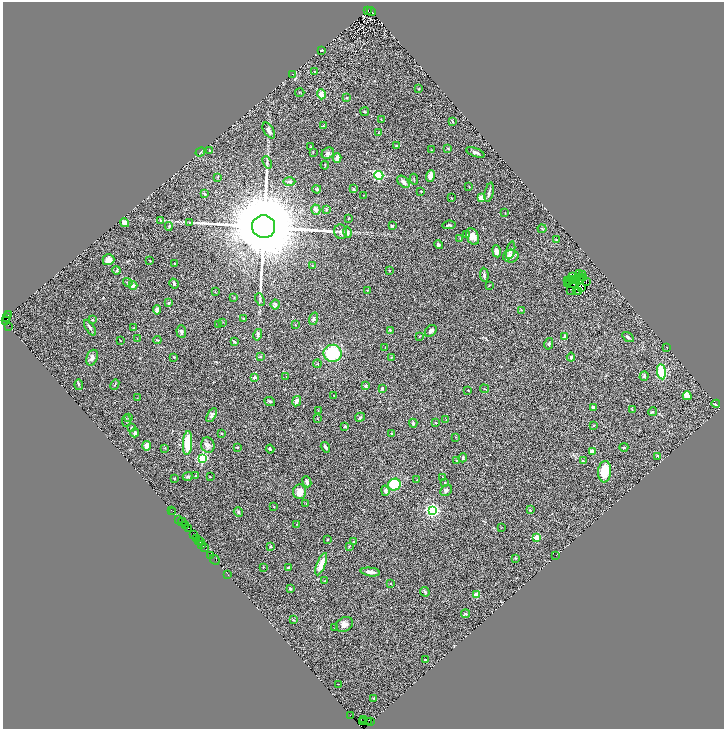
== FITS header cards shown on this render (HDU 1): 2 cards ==
NAXIS1  =                 1443
NAXIS2  =                 1454

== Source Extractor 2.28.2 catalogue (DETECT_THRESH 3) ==
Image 1443 x 1454 px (HDU 1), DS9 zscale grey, zoomed out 1/2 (1 PNG px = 2 x 2 image px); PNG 726 x 731 px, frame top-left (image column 2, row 1454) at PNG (3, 2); each listed source drawn as its Kron ellipse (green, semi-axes under 4 px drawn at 4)
Background 0.978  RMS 0.11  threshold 0.324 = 3 sigma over >= 5 px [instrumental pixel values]
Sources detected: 290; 44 cannot appear on this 1/2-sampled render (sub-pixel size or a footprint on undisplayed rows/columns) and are neither listed nor drawn; the other 246 listed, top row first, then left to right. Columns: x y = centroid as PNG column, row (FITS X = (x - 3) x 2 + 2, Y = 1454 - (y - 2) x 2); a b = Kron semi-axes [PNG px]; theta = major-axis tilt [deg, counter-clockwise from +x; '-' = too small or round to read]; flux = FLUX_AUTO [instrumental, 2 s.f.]
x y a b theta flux
368 10 3 2 - 210
371 11 5 1 - 640
322 50 3 2 - 19
314 71 3 2 - 12
292 74 2 1 - 4.9
419 89 3 2 - 15
300 92 4 2 - 11
321 94 5 4 - 160
347 98 4 3 - 22
365 112 4 2 - 16
381 120 4 2 - 9.4
452 122 4 2 - 16
324 126 3 2 - 24
269 130 9 5 -57 74
379 133 3 2 - 9.6
396 146 4 2 - 19
311 147 3 2 - 11
448 148 3 2 - 17
209 150 3 2 - 15
431 150 3 2 - 9.2
200 152 5 3 - 19
313 152 3 2 - 7.4
475 152 10 3 -21 54
328 153 6 5 - 47
337 158 5 2 - 180
267 162 6 3 -69 30
325 165 4 2 - 12
379 175 4 3 - 2000
430 176 6 4 70 150
217 177 3 2 - 10
414 179 5 2 - 16
289 182 6 4 0 38
403 182 7 4 -44 73
469 187 2 2 - 8.4
317 189 4 3 - 34
354 189 3 3 - 26
421 191 2 2 - 31
489 192 10 3 77 40
205 194 4 2 - 19
364 195 3 1 - 6.8
451 198 2 2 - 10
481 198 2 2 - 420
316 210 5 4 - 87
326 210 4 4 - 31
505 213 2 2 - 13
348 218 3 2 - 9.2
160 220 3 3 - 17
189 222 3 2 - 14
124 223 5 4 - 94
449 225 7 3 6 34
169 226 4 3 - 24
392 226 3 3 - 17
264 227 11 11 - 370000
542 229 4 2 - 12
341 232 7 6 - 63
348 232 5 3 - 31
466 234 2 2 - 16
473 236 9 6 -67 120
460 239 3 2 - 16
556 240 2 2 - 12
438 245 5 4 - 41
511 250 9 4 76 53
496 251 6 4 -79 78
511 256 8 6 2 100
108 260 6 5 - 130
150 261 2 2 - 8.3
175 263 2 2 - 16
312 266 3 2 - 17
117 270 4 3 - 27
389 270 2 2 - 7.3
580 273 3 1 - 4.5
484 275 7 2 -85 43
582 275 2 1 - 20
573 276 3 1 - 32
580 277 3 1 - 1.5
583 278 3 1 - 4
574 279 2 1 - 8.1
577 279 3 2 - 33
568 280 2 1 - 1
572 280 2 1 - 10
570 281 2 1 - 9.1
581 281 3 1 - 3.8
128 282 5 3 - 24
587 282 2 1 - 32
174 283 5 2 - 47
568 283 3 1 - 20
574 284 2 1 - 6.6
133 285 4 4 - 80
489 285 3 2 - 12
581 287 3 1 - 23
367 290 3 2 - 11
571 290 2 1 - 38
576 290 2 1 - 1
579 291 2 1 - 27
215 292 2 2 - 7
234 298 3 2 - 8.9
260 300 6 2 -67 19
169 303 2 2 - 37
275 304 5 4 - 38
157 310 4 3 - 88
521 310 3 2 - 11
9 314 2 2 - 61
7 317 3 2 - 64
244 319 3 2 - 19
313 319 6 4 71 40
92 320 4 3 - 27
5 321 2 1 - 7.5
223 322 2 2 - 8.9
218 325 2 2 - 7.7
295 325 3 2 - 11
9 326 3 1 - 83
90 328 9 2 -58 35
134 328 4 3 - 14
390 330 3 3 - 21
431 331 7 5 46 54
181 332 6 4 -85 44
258 335 6 4 76 43
419 336 3 2 - 17
565 336 3 3 - 40
628 337 6 3 -31 39
137 339 2 2 - 7.9
120 340 3 1 - 8.7
157 340 4 2 - 16
235 342 4 3 - 15
549 344 6 4 76 33
666 347 2 1 - 4.7
385 348 2 1 - 5.5
333 353 9 8 - 960
174 357 2 2 - 23
260 357 2 2 - 70
391 357 3 2 - 13
571 357 4 3 - 26
92 358 8 5 70 88
317 364 4 2 - 14
661 372 8 4 -83 910
644 376 5 4 - 33
255 377 3 3 - 44
286 377 3 2 - 9.2
115 384 5 2 - 13
79 385 5 2 - 21
365 386 2 2 - 120
382 388 4 3 - 24
484 389 5 1 - 11
468 390 2 2 - 9.4
333 395 2 2 - 6.2
687 396 4 3 - 190
137 398 2 1 - 5.4
270 401 5 3 - 29
297 401 5 3 - 85
716 404 4 3 - 33
593 408 3 3 - 96
632 410 3 2 - 11
318 411 3 2 - 8.1
652 412 4 3 - 22
212 415 8 4 60 53
129 417 3 2 - 7.4
360 417 5 3 - 21
317 419 3 1 - 10
126 420 6 2 89 18
446 420 2 2 - 8
413 423 4 2 - 51
436 423 3 2 - 16
593 425 2 2 - 11
345 426 4 3 - 24
132 428 3 3 - 26
135 433 4 4 - 42
222 433 2 2 - 49
391 433 2 2 - 45
456 437 2 2 - 11
187 443 12 4 87 430
208 445 8 6 -72 80
147 446 5 3 - 130
237 447 3 2 - 11
325 447 5 2 - 30
624 447 4 2 - 25
165 448 3 2 - 9.4
270 449 4 2 - 26
592 452 4 3 - 110
658 456 3 2 - 25
202 458 3 3 - 2000
463 458 5 3 - 28
457 461 3 3 - 20
583 461 3 2 - 11
605 472 10 6 86 440
196 475 3 2 - 12
188 476 5 3 - 35
210 477 3 2 - 11
443 477 3 2 - 7.2
174 478 3 2 - 11
417 480 3 3 - 19
307 482 6 3 -67 47
445 483 3 2 - 12
394 485 6 6 - 630
446 490 6 5 - 49
385 491 5 4 - 60
300 492 7 6 - 180
306 503 2 2 - 7.2
274 507 3 2 - 9.3
171 510 2 2 - 19
432 510 4 3 - 5700
530 510 2 2 - 56
173 511 2 1 - 23
238 512 5 4 - 33
179 519 2 1 - 72
182 522 4 1 - 450
297 524 3 1 - 5.5
185 525 3 2 - 160
501 528 3 2 - 7
188 529 3 1 - 170
193 535 4 1 - 280
537 537 2 2 - 650
197 539 2 1 - 160
327 540 2 2 - 18
198 541 2 1 - 170
200 542 2 1 - 220
354 542 3 2 - 15
202 545 2 1 - 140
271 546 3 3 - 22
349 546 4 2 - 14
204 548 2 1 - 95
211 555 2 1 - 93
556 555 2 1 - 4.1
515 558 4 3 - 19
215 560 5 1 - 120
321 564 12 4 68 270
263 567 2 2 - 8.7
289 568 4 3 - 39
370 572 9 3 -7 99
228 575 2 1 - 49
324 581 2 1 - 7.6
391 583 3 2 - 14
290 589 3 3 - 34
425 592 5 3 - 30
477 595 2 2 - 320
466 614 4 3 - 21
293 620 4 3 - 18
345 624 9 7 26 110
335 628 3 2 - 14
425 659 2 1 - 11
338 684 2 1 - 5.7
374 698 2 2 - 16
351 716 3 1 - 69
363 720 2 2 - 150
368 721 2 1 - 150
362 722 2 1 - 72
370 722 3 1 - 200
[44 sub-pixel or undisplayed-footprint detections neither listed nor drawn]